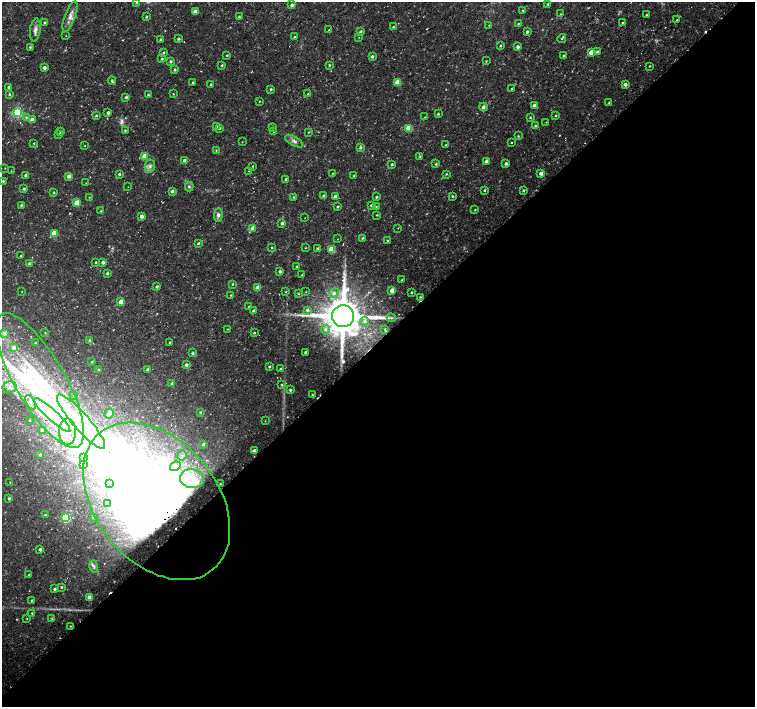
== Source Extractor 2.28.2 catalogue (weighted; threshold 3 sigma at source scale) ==
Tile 15 of 4 x 4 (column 3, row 4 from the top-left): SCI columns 3014-4518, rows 156-1564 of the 6028 x 6017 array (HDU 1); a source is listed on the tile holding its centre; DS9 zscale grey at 2 x 2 block average (1 PNG px = mean of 2 x 2 image px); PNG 757 x 709 px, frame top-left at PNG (2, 2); each listed source drawn as its Kron ellipse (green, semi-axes under 4 px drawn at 4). Shown black and unused: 52% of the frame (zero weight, under 3 of 4 exposures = <1% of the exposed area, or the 3 px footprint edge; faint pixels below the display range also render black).
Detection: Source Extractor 2.28.2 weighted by HDU 2 'WHT'; one run over the whole footprint, this tile lists its part. Background 0.0223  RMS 0.0028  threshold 0.0127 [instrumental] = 3 sigma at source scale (4.5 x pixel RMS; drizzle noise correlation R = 1.50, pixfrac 1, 0.0396/0.0396 arcsec/px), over >= 5 px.
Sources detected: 267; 6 too faint to see at this stretch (2 x 2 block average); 9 inside a brighter object's white glare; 4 cosmic-ray / hot-pixel residue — neither listed nor drawn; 11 inside a brighter listed object's ellipse — not listed separately; the other 237 listed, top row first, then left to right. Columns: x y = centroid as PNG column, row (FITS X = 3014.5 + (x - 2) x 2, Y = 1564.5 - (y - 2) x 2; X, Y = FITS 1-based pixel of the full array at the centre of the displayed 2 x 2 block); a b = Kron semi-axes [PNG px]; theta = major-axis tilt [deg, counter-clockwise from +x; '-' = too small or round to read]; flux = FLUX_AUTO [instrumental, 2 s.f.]
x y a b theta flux
136 2 3 3 - 0.81
548 4 3 3 - 1
292 5 3 2 - 1.9
523 10 2 2 - 0.59
195 11 3 3 - 5.1
560 14 2 2 - 0.33
647 15 3 2 - 0.54
70 17 16 5 69 4.5
146 17 3 2 - 0.69
239 17 2 2 - 0.83
677 20 2 2 - 0.55
45 23 3 2 - 1.2
623 23 2 2 - 0.48
518 24 3 2 - 0.52
489 25 2 2 - 0.35
393 27 3 2 - 0.78
35 30 11 5 83 3.3
329 30 3 2 - 0.83
361 31 3 3 - 1.1
527 32 3 2 - 1.3
66 36 2 2 - 0.3
294 37 2 2 - 1.5
359 37 3 2 - 0.38
562 38 4 3 - 1
160 39 2 2 - 0.77
178 39 3 3 - 0.96
500 46 3 2 - 0.71
30 47 3 2 - 0.84
518 47 3 3 - 1.9
164 52 2 2 - 0.67
591 52 3 3 - 5.5
597 52 3 3 - 1.4
227 55 3 2 - 0.74
563 55 3 3 - 0.67
372 57 3 3 - 1.8
162 59 2 2 - 0.82
170 61 3 3 - 1
486 61 2 2 - 0.49
222 65 3 3 - 0.71
329 65 2 2 - 0.77
649 66 2 2 - 0.52
44 68 3 2 - 2.7
175 70 2 2 - 1
112 81 4 3 - 1.2
193 82 3 2 - 0.68
397 82 3 3 - 16
625 84 3 2 - 2.5
211 85 2 2 - 0.81
9 87 3 2 - 1.9
271 89 3 2 - 0.93
512 89 2 2 - 0.85
9 94 4 3 - 1.1
173 94 3 2 - 0.49
308 94 3 3 - 0.8
148 95 3 2 - 0.84
126 97 3 2 - 1.3
259 101 2 2 - 0.41
609 103 2 2 - 0.84
534 105 2 2 - 2.1
483 107 4 3 - 2.1
17 112 4 4 - 85
108 113 3 2 - 2.1
438 114 3 2 - 0.9
96 116 3 3 - 0.89
556 116 2 2 - 0.71
425 117 2 2 - 0.25
530 117 3 3 - 0.82
26 118 3 3 - 0.89
32 120 3 3 - 4.9
546 122 2 2 - 0.24
535 126 3 2 - 0.89
217 127 3 3 - 1.3
219 128 3 3 - 0.85
273 128 3 2 - 0.8
409 128 3 3 - 20
125 131 3 2 - 0.71
61 132 3 2 - 0.77
274 132 2 2 - 0.35
309 132 3 2 - 0.53
59 134 3 2 - 0.86
518 136 3 2 - 0.57
294 141 10 4 -30 2.7
242 142 3 2 - 0.28
512 142 2 2 - 2.3
34 143 3 2 - 0.45
446 145 3 2 - 0.6
85 146 2 2 - 0.33
361 147 3 3 - 1.4
216 151 3 2 - 0.44
144 156 3 3 - 8.2
420 156 3 3 - 0.75
184 161 3 3 - 4.2
486 161 3 2 - 2.1
392 164 3 2 - 0.96
436 164 3 2 - 0.88
506 164 3 3 - 1.8
150 166 6 5 - 2.4
252 166 3 2 - 0.63
5 168 2 2 - 0.32
11 171 2 2 - 0.25
249 171 2 2 - 0.35
332 173 3 2 - 0.39
541 173 3 3 - 3.8
119 174 3 2 - 1.3
446 174 3 2 - 0.62
26 175 3 3 - 3.1
69 176 3 3 - 3
354 176 2 2 - 0.67
286 179 3 2 - 1.4
3 181 3 3 - 0.82
86 183 2 2 - 0.29
128 187 2 2 - 0.21
189 187 5 4 - 1.2
24 189 3 2 - 1.1
484 190 3 2 - 0.85
523 190 3 3 - 1
172 191 3 2 - 2.3
53 192 3 3 - 0.86
324 196 3 3 - 1.1
452 196 3 3 - 0.86
89 197 2 2 - 0.29
294 197 3 2 - 0.72
335 197 3 3 - 5.5
376 197 3 2 - 0.87
77 203 3 3 - 14
21 205 3 3 - 0.83
371 205 2 2 - 1.2
338 207 3 2 - 0.77
376 207 2 2 - 0.45
475 210 3 2 - 0.55
101 211 3 2 - 0.66
218 215 7 4 88 2.2
377 215 2 2 - 0.67
141 216 3 2 - 3.5
305 218 2 2 - 0.19
282 223 2 2 - 1.9
253 228 3 3 - 11
398 228 2 2 - 0.34
54 233 3 3 - 16
363 238 3 2 - 1
337 239 2 2 - 0.27
388 240 3 2 - 0.46
198 243 3 2 - 0.93
272 248 2 2 - 0.51
305 248 2 2 - 0.35
318 248 3 3 - 0.79
331 249 3 3 - 21
21 256 3 2 - 0.51
96 262 3 2 - 0.71
103 262 3 3 - 2.2
29 264 3 3 - 1.7
296 266 2 2 - 0.61
280 271 3 2 - 1.6
107 273 3 2 - 1.2
302 275 2 2 - 0.49
402 280 3 2 - 0.44
232 284 3 2 - 0.71
157 286 3 3 - 1
258 288 3 3 - 8.3
392 290 3 3 - 6.6
22 291 2 2 - 0.28
285 292 3 2 - 0.49
306 292 2 2 - 0.28
412 292 3 2 - 0.83
334 293 5 4 - 2.1
299 294 3 2 - 0.54
231 295 3 2 - 0.59
420 297 2 2 - 0.69
121 302 3 3 - 11
249 307 2 2 - 0.73
307 310 4 4 - 1.8
253 311 3 3 - 2.1
343 316 11 11 - 2800
391 318 4 3 - 0.99
365 321 4 4 - 1.7
227 329 2 2 - 0.35
385 329 3 3 - 0.54
325 330 5 4 - 2
4 333 4 4 - 1.7
45 333 2 2 - 0.4
254 333 3 2 - 0.79
89 340 3 3 - 0.82
35 343 2 2 - 0.73
169 343 2 2 - 0.93
14 347 4 4 - 1.6
305 352 3 2 - 1.7
193 353 3 3 - 1.3
92 362 2 2 - 0.77
186 365 3 3 - 1.7
269 367 3 3 - 0.81
147 369 3 3 - 0.84
281 369 3 2 - 0.85
98 370 2 2 - 0.71
40 380 76 25 -60 110
172 384 3 3 - 2.1
281 385 3 3 - 0.56
10 387 7 6 - 3.6
290 390 2 2 - 1.1
74 395 3 2 - 0.42
312 395 3 2 - 0.47
30 402 8 4 -62 3.1
200 412 3 2 - 0.79
109 414 5 4 - 3.5
52 415 24 5 -43 13
29 420 2 2 - 0.34
265 421 3 2 - 0.3
81 422 35 8 -49 27
42 430 3 3 - 2
67 432 13 8 -90 9.9
203 444 3 2 - 1.2
254 451 3 3 - 2.9
40 455 2 2 - 0.97
182 456 5 4 - 1.6
83 458 4 3 - 1.2
84 465 4 3 - 1.3
175 466 6 4 33 2.7
192 479 12 9 -9 12
10 482 3 2 - 0.43
110 484 3 3 - 0.66
220 484 3 3 - 0.8
9 499 3 2 - 1.2
157 501 89 61 -51 550
108 503 2 2 - 1.9
45 515 2 2 - 0.86
65 517 4 3 - 54
93 517 2 2 - 0.39
40 550 3 2 - 1.5
94 566 6 3 -74 1.6
29 575 2 2 - 0.38
61 587 3 3 - 0.76
55 589 2 2 - 1.4
90 597 3 3 - 8.3
32 600 2 2 - 0.82
32 613 2 2 - 0.74
27 619 2 2 - 0.43
52 619 3 3 - 0.62
70 626 2 2 - 0.38
Overlapping masked pixels (flux is a lower limit): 2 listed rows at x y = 343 316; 157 501
Isophote crosses this tile's border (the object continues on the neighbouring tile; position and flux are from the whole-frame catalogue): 1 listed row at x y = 136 2